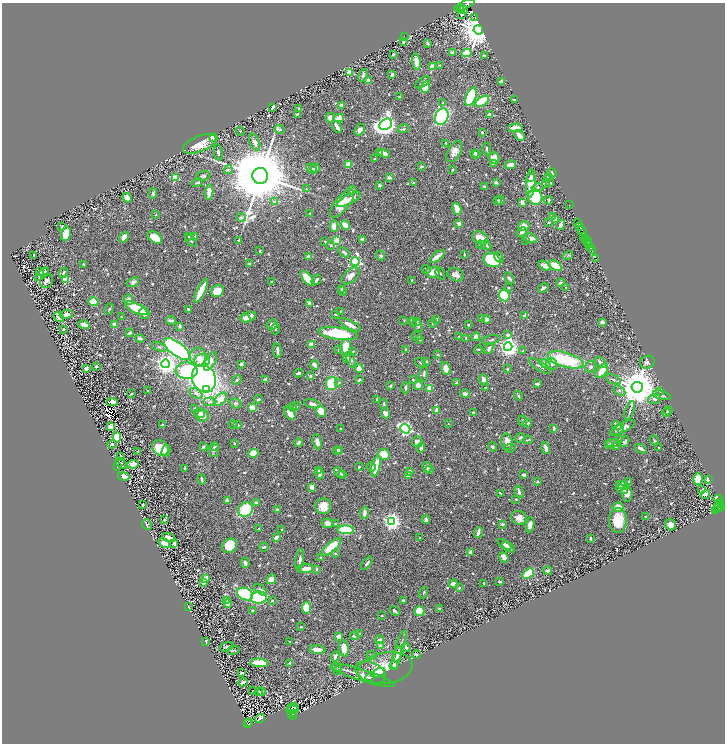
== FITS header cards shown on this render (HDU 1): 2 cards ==
NAXIS1  =                 1446
NAXIS2  =                 1483

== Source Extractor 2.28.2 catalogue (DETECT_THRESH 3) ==
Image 1446 x 1483 px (HDU 1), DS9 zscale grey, zoomed out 1/2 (1 PNG px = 2 x 2 image px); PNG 727 x 746 px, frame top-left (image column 2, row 1482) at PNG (2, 3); each listed source drawn as its Kron ellipse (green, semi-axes under 4 px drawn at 4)
Background 0.72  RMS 0.014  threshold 0.042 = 3 sigma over >= 5 px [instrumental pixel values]
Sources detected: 909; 77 cannot appear on this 1/2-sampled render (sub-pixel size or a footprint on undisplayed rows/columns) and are neither listed nor drawn; of the other 832, the 500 brightest by FLUX_AUTO listed and drawn (332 fainter detections omitted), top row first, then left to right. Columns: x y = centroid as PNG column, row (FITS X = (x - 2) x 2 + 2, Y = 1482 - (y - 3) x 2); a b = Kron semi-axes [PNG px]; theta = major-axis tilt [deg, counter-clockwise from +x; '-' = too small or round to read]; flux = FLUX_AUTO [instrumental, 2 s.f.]
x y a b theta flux
464 5 11 2 26 2400
460 9 2 1 - 240
463 10 4 2 - 190
462 14 3 2 - 3
475 17 2 1 - 74
478 30 5 4 - 8300
404 37 2 2 - 2.6
403 42 3 2 - 7.6
428 43 3 3 - 2.6
453 53 4 4 - 10
466 53 5 3 - 53
393 54 3 2 - 3.2
484 56 4 2 - 3.1
416 62 8 4 -81 25
440 65 2 2 - 2.7
432 67 4 3 - 39
349 72 3 3 - 140
363 75 6 3 70 5.3
392 75 4 2 - 4.4
368 80 4 3 - 28
501 81 3 2 - 11
423 82 8 4 34 7.3
426 87 6 4 67 27
399 97 2 2 - 2.9
471 97 9 5 69 250
514 99 2 2 - 4.5
482 101 8 4 33 130
443 102 3 3 - 2.6
341 105 4 3 - 5.7
273 107 4 2 - 6
299 109 3 3 - 11
297 114 3 2 - 4.3
489 114 4 3 - 5.8
442 117 8 6 64 320
330 118 5 4 - 17
338 118 5 4 - 25
386 124 7 5 33 2000
337 127 6 3 -59 16
515 128 7 3 1 36
280 129 5 4 - 6.5
403 129 6 3 15 3.3
360 130 6 4 54 12
240 131 4 3 - 4.2
482 132 3 3 - 4
519 135 6 3 -45 22
213 137 3 3 - 33
255 142 9 4 -68 14
446 143 3 3 - 3.2
200 144 18 8 22 59
487 149 6 2 -81 5.4
454 151 11 6 60 19
218 152 8 3 -82 7.3
380 152 3 2 - 5.3
384 153 6 3 -21 15
474 153 3 2 - 6.5
476 155 3 2 - 14
494 158 6 5 - 29
375 159 3 2 - 5.1
493 163 3 2 - 5.9
348 165 3 3 - 48
510 165 5 3 - 35
421 167 3 2 - 4.7
315 168 5 3 - 8.8
312 169 6 4 -46 5.3
228 170 5 4 - 4.5
452 170 2 2 - 2.6
552 173 5 4 - 5
203 176 7 4 11 6.4
260 176 8 8 - 46000
548 177 4 3 - 2.7
175 178 3 3 - 160
389 178 4 2 - 9.9
531 178 4 2 - 7.9
496 182 2 2 - 19
197 183 6 3 13 4.7
414 183 3 2 - 5
531 183 14 4 86 65
545 183 4 3 - 3.3
549 183 4 2 - 9.5
380 185 4 3 - 7.2
484 186 3 2 - 2.9
537 188 6 4 12 7.7
306 189 4 3 - 3.1
352 190 4 3 - 3.9
209 192 7 3 83 34
153 193 5 3 - 5.2
535 197 8 7 - 110
127 198 5 3 - 20
348 200 13 4 27 26
500 200 4 3 - 4.5
549 200 4 2 - 3.3
497 201 3 3 - 10
274 202 4 3 - 4.7
522 203 4 3 - 10
342 204 17 7 52 47
569 205 2 1 - 17
457 209 6 3 -72 53
310 213 3 2 - 2.6
156 215 3 2 - 3
553 216 4 3 - 15
241 217 4 3 - 5.1
556 219 3 2 - 25
549 222 3 2 - 3.8
578 222 3 2 - 150
459 224 2 2 - 35
345 225 5 3 - 26
560 225 5 3 - 13
334 226 6 3 -90 20
524 226 5 5 - 26
62 227 3 2 - 2.9
580 227 4 2 - 770
582 231 5 2 - 490
522 232 6 4 42 9.7
66 234 7 4 77 36
189 236 3 3 - 3.9
124 237 6 4 52 24
155 237 8 5 -32 45
195 237 2 2 - 4.5
584 237 2 1 - 88
480 238 8 6 -25 45
531 238 7 4 -17 23
362 239 3 3 - 4
585 239 3 1 - 110
239 240 3 3 - 3.1
587 240 2 1 - 19
191 241 7 3 -46 4.6
337 241 4 3 - 130
525 241 2 2 - 2.6
325 242 4 2 - 4.2
588 242 2 1 - 170
589 244 2 1 - 86
331 245 4 3 - 2.9
481 245 4 4 - 5
486 245 5 3 - 6.1
591 247 3 1 - 210
260 251 2 2 - 3.6
592 251 2 1 - 170
344 252 6 3 -39 8
34 255 3 2 - 5.7
464 255 3 2 - 3.5
568 255 5 3 - 3
308 256 2 2 - 16
381 256 5 4 - 4
437 256 9 3 37 33
499 257 6 3 -53 6.5
596 259 2 1 - 220
492 260 9 7 -24 180
355 261 4 3 - 490
83 264 2 2 - 3.8
249 264 4 2 - 5.4
544 266 6 4 -30 25
555 266 7 4 -32 60
426 269 5 3 - 4.1
40 271 3 2 - 5
433 272 7 6 - 25
63 273 5 2 - 5.6
440 273 6 2 -60 3.2
42 274 9 3 41 29
456 275 8 6 -24 15
351 276 11 6 42 17
509 278 6 3 -50 9.1
307 279 9 4 -48 67
65 280 4 3 - 67
316 280 5 3 - 8.7
46 281 7 6 - 13
412 281 3 2 - 4.6
133 282 6 4 21 8
272 282 3 2 - 4
561 283 4 2 - 9.4
508 288 3 2 - 3.5
543 288 5 2 - 9.7
566 288 2 2 - 7
342 289 4 3 - 3.5
201 291 13 3 63 89
217 291 6 6 - 59
343 291 5 3 - 3.8
504 295 6 5 - 130
128 300 5 4 - 16
93 302 5 4 - 61
309 303 3 3 - 16
136 308 12 5 -26 90
109 309 6 3 62 3.6
188 309 3 2 - 4
340 311 2 2 - 2.6
144 313 5 5 - 16
66 314 6 4 7 12
335 314 4 2 - 3.9
524 316 3 3 - 4.6
59 317 6 3 -44 9.4
121 317 2 2 - 3.3
248 317 8 5 18 27
245 318 5 4 - 14
481 318 2 2 - 16
437 319 4 3 - 3.3
486 319 4 3 - 13
171 320 5 3 - 7.6
404 320 3 3 - 2.7
412 321 4 3 - 3.9
417 321 2 2 - 5.8
602 322 3 2 - 12
433 323 4 3 - 3.3
114 324 3 3 - 22
272 324 5 5 - 8.5
84 325 6 3 -14 18
350 325 12 3 -26 23
468 325 2 2 - 2.8
180 326 3 2 - 10
418 326 7 3 -65 7.1
64 329 3 2 - 2.9
275 329 5 3 - 3.3
130 333 4 3 - 4.9
338 333 20 6 -7 160
508 335 3 3 - 13
416 336 5 3 - 3.7
459 337 4 2 - 2.8
476 337 4 3 - 19
140 338 5 3 - 8.1
466 338 4 2 - 4.4
420 340 3 3 - 2.9
491 340 9 3 13 5
312 345 4 3 - 35
159 347 8 4 -19 5.7
345 347 8 5 75 53
508 347 4 4 - 1600
489 348 5 3 - 9.7
177 349 15 6 -37 1100
478 349 4 3 - 3.1
338 350 4 2 - 2.7
405 350 3 2 - 5.1
277 351 7 2 -84 14
523 351 4 3 - 3.2
353 352 4 3 - 4.4
438 355 3 2 - 2.9
198 357 9 8 - 24
347 358 5 3 - 7.7
202 360 8 6 5 31
351 360 7 3 -75 5
566 360 18 7 -16 170
210 361 10 5 61 22
427 361 2 2 - 4.3
647 362 7 6 - 11
420 363 6 2 -37 2.7
601 363 6 3 -38 12
166 364 4 4 - 1700
241 364 3 2 - 6.7
545 364 6 4 -36 21
552 364 6 5 - 10
315 365 5 3 - 17
540 366 13 3 -32 7.5
96 367 2 2 - 5.4
591 367 6 5 - 6.3
359 368 4 4 - 26
86 369 3 3 - 4.9
446 369 7 4 -71 23
507 369 3 3 - 5.2
187 371 11 8 -2 230
602 371 8 4 50 34
299 373 4 2 - 11
424 374 8 3 83 7.3
310 376 3 3 - 3
204 378 14 11 -66 1200
413 379 3 2 - 2.9
483 379 5 3 - 16
613 379 8 3 -21 5.4
237 380 5 4 - 3.6
266 380 4 2 - 10
359 380 4 2 - 3.2
339 382 4 3 - 4.3
457 382 3 2 - 5.7
331 383 7 5 80 90
537 384 3 2 - 9.7
418 385 4 4 - 22
391 386 3 2 - 4.8
637 387 5 5 - 12000
405 388 6 3 85 6.9
430 388 4 3 - 40
485 388 2 2 - 2.6
207 390 4 3 - 33
148 391 3 2 - 3
619 391 6 4 -35 6.9
659 391 4 2 - 3.1
195 393 7 4 -27 11
131 394 3 2 - 2.6
465 394 5 3 - 14
662 395 9 3 -16 4.9
518 396 5 3 - 3.8
220 399 8 5 49 41
258 399 4 3 - 5.9
376 399 3 2 - 2.9
655 399 6 5 - 11
112 402 6 3 3 7.7
210 402 7 4 3 6.8
235 403 6 5 - 7.8
312 404 8 4 -13 14
384 404 5 3 - 4.7
296 406 4 3 - 4.2
292 407 4 3 - 6.9
195 408 3 3 - 4
252 408 4 3 - 35
668 410 4 2 - 7.5
321 411 6 5 - 37
437 411 4 3 - 18
630 411 10 2 70 4.9
666 412 4 3 - 8
200 413 5 5 - 15
290 413 7 4 -58 28
386 413 5 4 - 18
473 413 3 2 - 5.4
203 416 6 5 - 16
523 421 5 3 - 4.4
528 423 4 3 - 4.7
233 424 4 2 - 2.9
449 424 2 2 - 2.6
162 425 2 2 - 5.3
238 425 3 2 - 4.3
617 426 5 3 - 14
110 427 4 3 - 19
554 428 4 2 - 5.4
623 428 13 4 28 17
341 429 3 2 - 3.2
405 429 5 4 - 660
617 430 8 3 35 4.9
117 437 5 4 - 75
520 438 5 4 - 4.9
619 439 3 2 - 3.3
528 440 5 2 - 2.8
654 440 4 3 - 2.7
317 442 8 3 -79 17
417 442 5 5 - 15
507 442 8 5 -82 22
625 442 5 4 - 8.4
234 443 2 2 - 2.8
298 443 4 3 - 9
613 443 7 4 0 7
112 444 5 3 - 6.8
608 445 3 3 - 4.3
616 446 4 3 - 3
203 447 3 2 - 8.3
214 447 4 3 - 4.3
492 447 5 3 - 4.8
160 448 9 7 -39 87
421 448 5 2 - 20
510 448 6 3 6 3.1
546 448 6 3 -74 13
659 448 3 2 - 3.6
641 449 6 2 -27 15
340 450 3 3 - 7
138 451 3 2 - 3.8
166 451 6 3 77 9.1
214 451 6 5 - 6.4
337 451 4 3 - 11
253 453 5 4 - 52
384 454 6 5 - 51
121 457 4 2 - 3.3
121 463 6 3 -40 3.4
133 464 6 4 11 27
117 466 2 2 - 3
376 466 11 4 77 63
359 467 3 3 - 2.6
371 467 5 3 - 3.7
427 467 5 4 - 9.2
185 468 3 2 - 3
429 470 4 3 - 5.5
319 471 4 2 - 3.3
410 471 4 2 - 19
320 473 6 3 88 11
339 473 6 3 -42 5.1
342 475 4 3 - 3.2
408 475 2 2 - 25
524 475 3 3 - 11
124 476 6 3 -12 26
202 479 5 2 - 7.9
698 479 6 4 89 54
709 479 4 2 - 48
537 482 2 2 - 5.8
629 482 3 3 - 2.8
623 485 7 4 -11 29
312 487 3 3 - 37
622 489 6 3 -22 12
702 490 3 2 - 4.9
519 492 6 3 -73 9
500 493 4 2 - 3
627 493 8 5 -81 24
705 494 5 3 - 22
516 499 2 2 - 3.6
719 500 5 3 - 160
227 501 4 3 - 16
256 503 4 2 - 6
720 503 2 2 - 160
143 505 3 2 - 2.9
719 505 3 1 - 53
323 506 8 7 - 36
618 507 6 4 -13 40
719 507 2 1 - 160
722 507 3 2 - 450
717 508 5 3 - 380
246 510 7 6 - 180
277 510 3 3 - 7.6
716 510 3 2 - 48
364 513 6 3 84 8
646 517 3 2 - 5.1
519 518 8 6 -23 23
164 520 2 2 - 3.8
426 520 4 3 - 9.5
618 520 12 9 88 74
391 521 4 4 - 1400
327 523 6 4 -8 19
147 524 6 4 -63 4.8
336 524 4 3 - 2.7
503 524 3 2 - 6
530 525 7 4 81 15
671 525 6 5 - 20
259 529 2 2 - 3.9
282 529 2 2 - 5.4
346 530 8 3 -3 230
478 532 5 2 - 16
276 537 4 3 - 13
169 538 7 3 -20 24
420 538 2 2 - 2.9
590 538 4 2 - 4.3
164 543 6 4 -31 22
174 544 4 3 - 10
505 544 7 4 -33 12
230 546 8 6 36 64
264 547 4 2 - 4.1
331 547 12 4 41 110
508 547 7 4 -33 8.4
471 552 3 2 - 26
335 553 4 3 - 3.6
320 557 3 3 - 2.6
504 557 6 3 -47 19
300 559 10 3 82 11
245 563 5 4 - 10
367 563 8 3 49 5.3
306 569 8 4 6 31
316 569 4 3 - 4
548 571 4 3 - 5.9
528 573 6 4 40 71
206 578 2 2 - 51
271 579 5 4 - 23
203 582 4 3 - 9.4
500 582 4 2 - 4.9
484 583 3 2 - 2.9
453 584 5 3 - 12
459 588 3 3 - 5.2
261 590 7 4 -39 9.2
423 593 6 2 73 2.8
245 594 8 6 -24 150
259 597 8 6 6 200
403 600 3 2 - 3.4
226 601 2 2 - 49
272 601 3 3 - 2.7
228 604 4 3 - 9.4
188 607 2 2 - 6.2
306 608 6 4 86 89
440 609 3 2 - 5.3
252 610 3 3 - 2.9
395 611 5 2 - 5.2
419 611 5 5 - 45
382 616 2 2 - 2.7
301 627 3 2 - 2.8
359 634 4 3 - 4.3
338 636 3 3 - 26
354 636 4 3 - 7.4
379 639 4 3 - 5.4
206 641 3 2 - 7.1
290 642 2 2 - 2.7
380 646 2 2 - 12
400 646 16 3 73 10
227 647 7 3 17 9.3
344 648 8 5 -84 38
406 648 4 2 - 7.4
233 650 6 2 10 3.3
317 650 8 4 -6 16
372 655 5 4 - 4
417 655 4 3 - 2.6
335 656 5 3 - 12
397 658 12 4 74 14
259 663 9 4 -3 81
290 663 3 2 - 6.9
394 666 4 3 - 12
336 667 6 3 -9 3.7
385 668 28 15 9 82
338 671 4 3 - 4.4
370 672 16 10 -23 20
242 673 3 2 - 6
378 673 7 3 23 6.2
363 676 33 6 -17 35
370 678 4 2 - 5.2
243 682 5 3 - 9.2
252 690 2 1 - 55
259 691 3 2 - 6.3
261 692 4 3 - 3.9
293 707 6 2 8 8.5
293 710 6 3 9 6.4
293 713 2 1 - 20
292 715 5 2 - 110
260 718 5 3 - 3.5
249 723 2 1 - 20
248 724 4 2 - 110
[332 fainter detections neither listed nor drawn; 77 sub-pixel or undisplayed-footprint detections neither listed nor drawn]